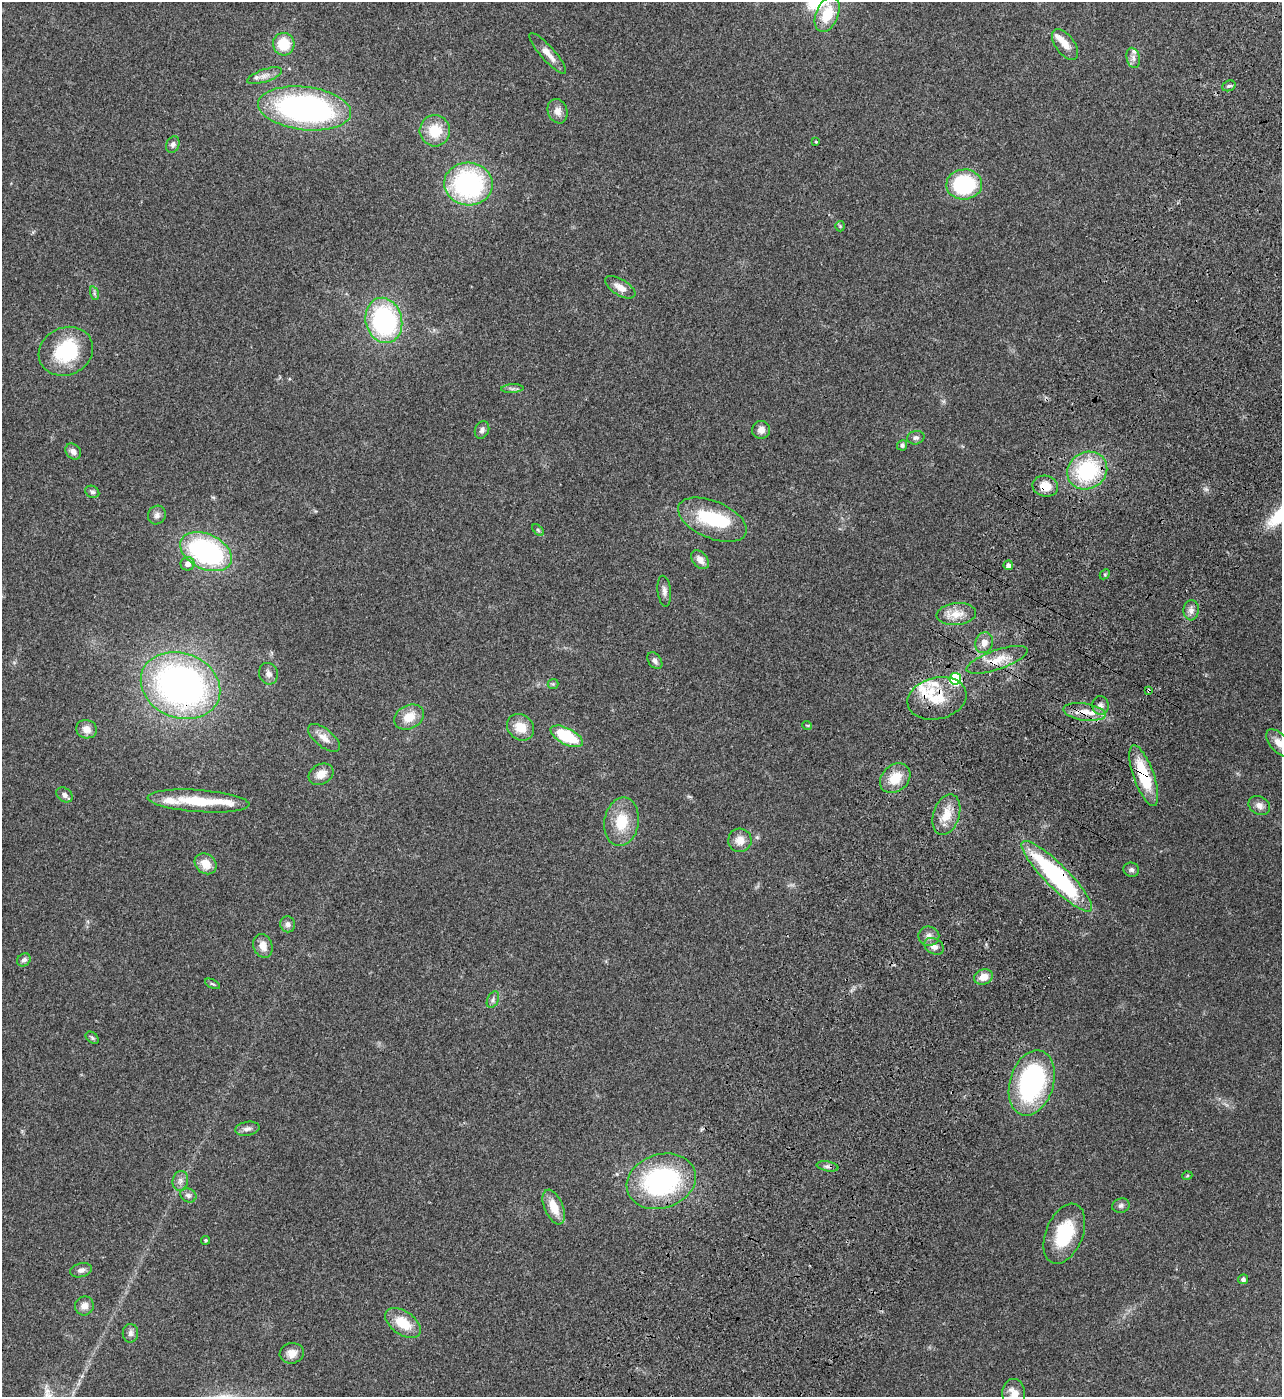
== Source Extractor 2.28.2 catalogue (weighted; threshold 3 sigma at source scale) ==
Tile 10 of 4 x 4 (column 2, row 3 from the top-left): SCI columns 1650-2929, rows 1600-2994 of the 5987 x 5985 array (HDU 1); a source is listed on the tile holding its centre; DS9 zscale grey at full resolution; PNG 1284 x 1399 px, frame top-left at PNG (2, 2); each listed source drawn as its Kron ellipse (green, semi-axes under 4 px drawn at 4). Shown black and unused: <1% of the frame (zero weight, under 3 of 4 exposures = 13% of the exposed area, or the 3 px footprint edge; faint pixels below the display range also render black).
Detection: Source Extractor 2.28.2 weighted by HDU 2 'WHT'; one run over the whole footprint, this tile lists its part. Background 0.133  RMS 0.0074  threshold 0.0332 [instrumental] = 3 sigma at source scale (4.5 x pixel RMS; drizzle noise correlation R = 1.50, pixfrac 1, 0.05/0.05 arcsec/px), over >= 5 px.
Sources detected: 106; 1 inside a brighter object's white glare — neither listed nor drawn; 9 inside a brighter listed object's ellipse — not listed separately; the other 96 listed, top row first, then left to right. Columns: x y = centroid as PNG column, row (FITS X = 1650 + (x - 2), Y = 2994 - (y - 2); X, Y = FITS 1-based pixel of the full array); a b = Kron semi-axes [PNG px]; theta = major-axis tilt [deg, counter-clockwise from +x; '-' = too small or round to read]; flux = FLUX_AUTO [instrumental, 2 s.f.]
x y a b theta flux
827 14 19 11 68 19
284 44 11 10 - 19
1065 44 18 9 -53 6.6
548 53 26 7 -48 7.4
1133 58 10 6 -76 3.2
265 76 18 6 18 4.7
1229 86 7 5 21 1.4
304 108 46 21 -7 190
558 111 12 9 -69 5.2
435 131 15 15 - 18
816 142 3 3 - 0.65
173 144 8 6 67 2.3
468 184 24 21 -9 100
964 184 18 15 4 56
840 226 5 5 - 0.94
620 287 17 8 -31 6.2
94 293 7 4 -73 1.3
384 320 23 18 -76 97
66 351 28 23 26 47
512 389 11 4 3 1.9
482 430 9 7 67 2.3
761 430 9 9 - 4.5
916 438 8 6 13 2.2
902 445 5 5 - 2.1
73 451 9 7 -46 3.5
1087 471 20 18 32 59
1045 486 13 10 -13 11
92 492 7 5 -26 1.7
157 515 9 8 - 3
712 520 36 18 -23 42
538 530 7 4 -45 1.3
206 552 27 17 -25 120
700 560 11 7 -51 5
187 564 7 6 - 4
1008 565 5 4 - 2.5
1105 574 6 4 44 0.97
664 591 15 6 -84 3.2
1191 610 10 7 85 3.6
956 614 20 11 6 10
984 643 10 9 - 5.3
997 660 32 9 19 12
655 661 9 6 -53 2.5
269 674 11 9 -72 3.7
955 679 6 5 - 59
553 684 5 5 - 0.99
181 685 41 32 -22 280
1149 691 3 3 - 2
937 698 30 20 14 22
1100 706 9 8 - 3.4
1085 712 21 8 -8 10
409 717 15 11 29 12
807 725 5 3 - 0.56
520 727 14 12 -40 12
87 729 10 9 - 5.7
567 736 17 8 -27 35
324 738 19 9 -39 6.5
1279 743 16 9 -48 6.8
321 774 13 10 28 7
1144 776 32 10 -70 34
895 778 17 13 42 14
64 795 9 6 -38 3.3
198 801 51 11 -4 25
1259 805 11 9 -32 4.4
946 815 21 13 72 12
622 822 24 17 81 21
740 840 12 11 - 6.9
206 864 11 9 -39 9.2
1131 870 8 7 - 1.9
1057 876 48 11 -45 110
288 924 8 7 - 2.6
929 936 10 9 - 4.1
263 946 12 9 -69 6.3
934 946 10 7 -29 4.8
24 960 7 6 - 2
983 977 9 7 19 7
213 984 8 4 -26 1.2
493 1000 9 5 65 1.9
92 1038 7 5 -40 1.3
1032 1083 33 22 73 110
247 1129 12 7 10 3
827 1166 11 4 -10 2
1187 1176 5 3 - 0.69
180 1181 10 7 78 3
661 1181 35 27 18 100
188 1195 8 6 -26 2.1
1121 1206 9 7 17 2.2
554 1207 18 9 -67 12
1064 1234 31 18 68 35
206 1240 4 4 - 1.2
81 1270 11 6 13 2.9
1243 1279 5 5 - 2.3
84 1306 9 9 - 4.8
403 1323 20 11 -35 17
130 1333 9 8 - 2.7
292 1353 12 10 9 5.9
1014 1394 15 11 -89 9.6
Overlapping masked pixels (flux is a lower limit): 10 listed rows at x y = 1087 471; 1045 486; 997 660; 181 685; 1149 691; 937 698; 1085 712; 1144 776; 1057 876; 827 1166
Isophote crosses this tile's border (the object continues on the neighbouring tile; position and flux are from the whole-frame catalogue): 2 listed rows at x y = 1279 743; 1014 1394